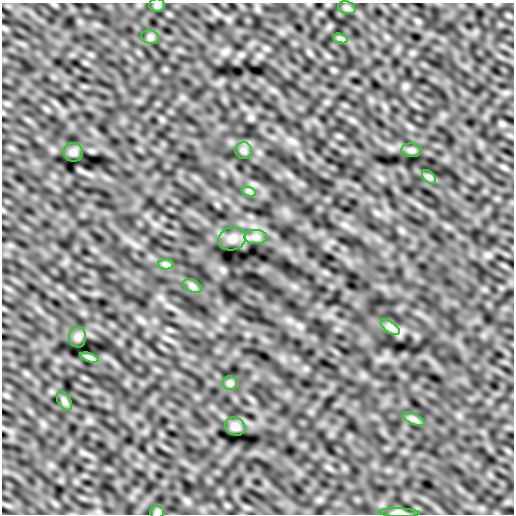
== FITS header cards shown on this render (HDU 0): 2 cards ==
NAXIS1  =                  512
NAXIS2  =                  512

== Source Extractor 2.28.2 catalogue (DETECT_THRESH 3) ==
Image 512 x 512 px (HDU 0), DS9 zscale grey, 1 PNG px = 1 image px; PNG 516 x 516 px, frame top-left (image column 1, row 512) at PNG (2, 3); each listed source drawn as its Kron ellipse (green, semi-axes under 4 px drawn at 4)
Background 8.95e-05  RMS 0.0024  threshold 0.00711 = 3 sigma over >= 5 px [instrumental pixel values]
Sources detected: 22; all 22 listed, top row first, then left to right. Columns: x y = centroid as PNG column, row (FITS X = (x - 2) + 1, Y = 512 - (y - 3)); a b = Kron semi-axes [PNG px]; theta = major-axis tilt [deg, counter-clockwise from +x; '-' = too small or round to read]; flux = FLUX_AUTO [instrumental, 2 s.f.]
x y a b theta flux
157 5 8 6 0 0.33
347 8 9 6 -17 0.42
150 37 9 6 -15 0.45
340 38 7 4 -19 0.37
412 150 10 6 -4 0.44
243 151 8 8 - 0.55
73 152 10 9 - 0.55
429 177 8 5 -45 0.43
249 192 7 4 -19 0.38
256 237 11 7 0 0.78
232 239 14 11 18 1.2
166 265 8 5 -1 0.43
192 286 10 6 -27 0.52
390 327 11 5 -35 0.8
78 337 10 8 90 0.61
89 357 9 4 -19 0.43
230 383 7 7 - 0.46
64 401 10 6 -59 0.47
414 419 12 5 -27 0.58
235 426 10 8 -26 0.8
157 512 6 6 - 0.36
399 513 21 4 -2 0.53